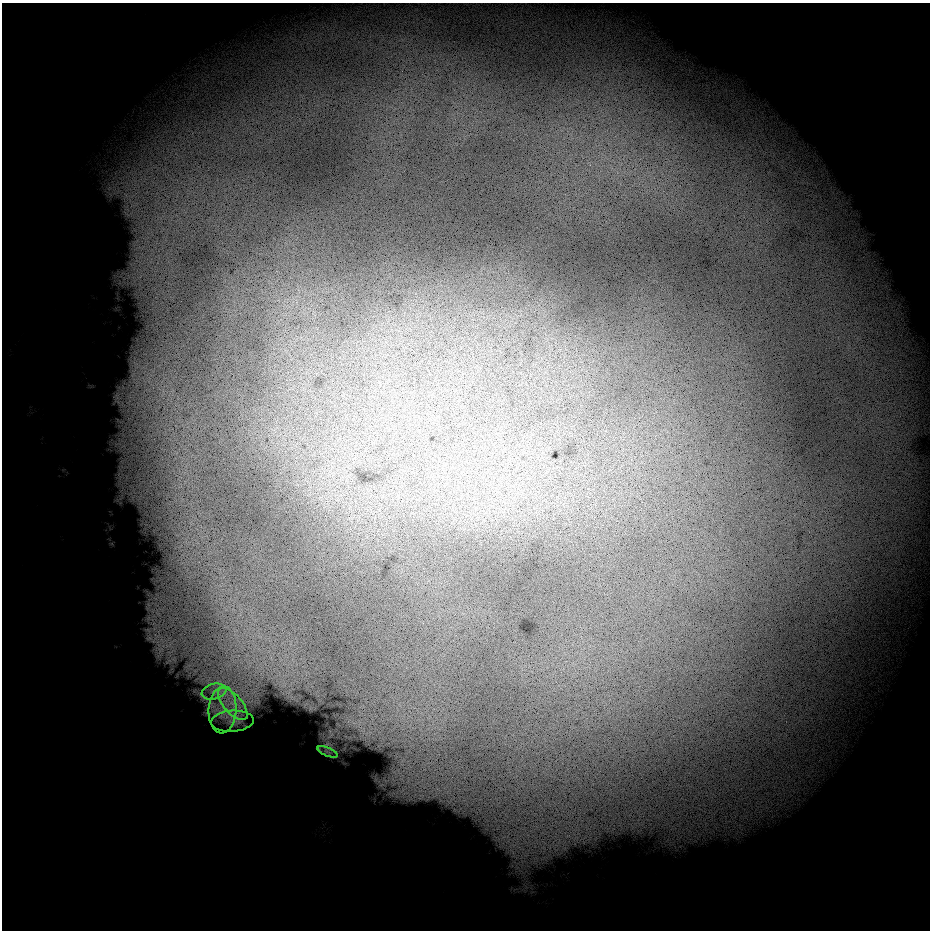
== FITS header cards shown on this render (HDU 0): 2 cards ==
NAXIS1  =                  928 / Length of data axis 1
NAXIS2  =                  928 / Length of data axis 2

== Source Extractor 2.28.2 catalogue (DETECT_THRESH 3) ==
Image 928 x 928 px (HDU 0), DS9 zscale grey, 1 PNG px = 1 image px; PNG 932 x 932 px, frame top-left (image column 1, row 928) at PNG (2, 3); each listed source drawn as its Kron ellipse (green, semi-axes under 4 px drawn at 4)
Background 11800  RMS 4000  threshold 12000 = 3 sigma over >= 5 px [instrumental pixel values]
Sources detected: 5; all 5 listed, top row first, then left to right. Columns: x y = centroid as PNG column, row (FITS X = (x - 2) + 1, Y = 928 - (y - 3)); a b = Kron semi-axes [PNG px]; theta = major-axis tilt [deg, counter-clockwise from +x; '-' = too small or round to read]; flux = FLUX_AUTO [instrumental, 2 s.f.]
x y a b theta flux
214 692 12 7 12 2.4e+06
233 704 20 9 -49 4.9e+06
222 710 23 14 86 7.6e+06
232 721 21 10 4 3.2e+06
327 752 11 4 -23 8.6e+05